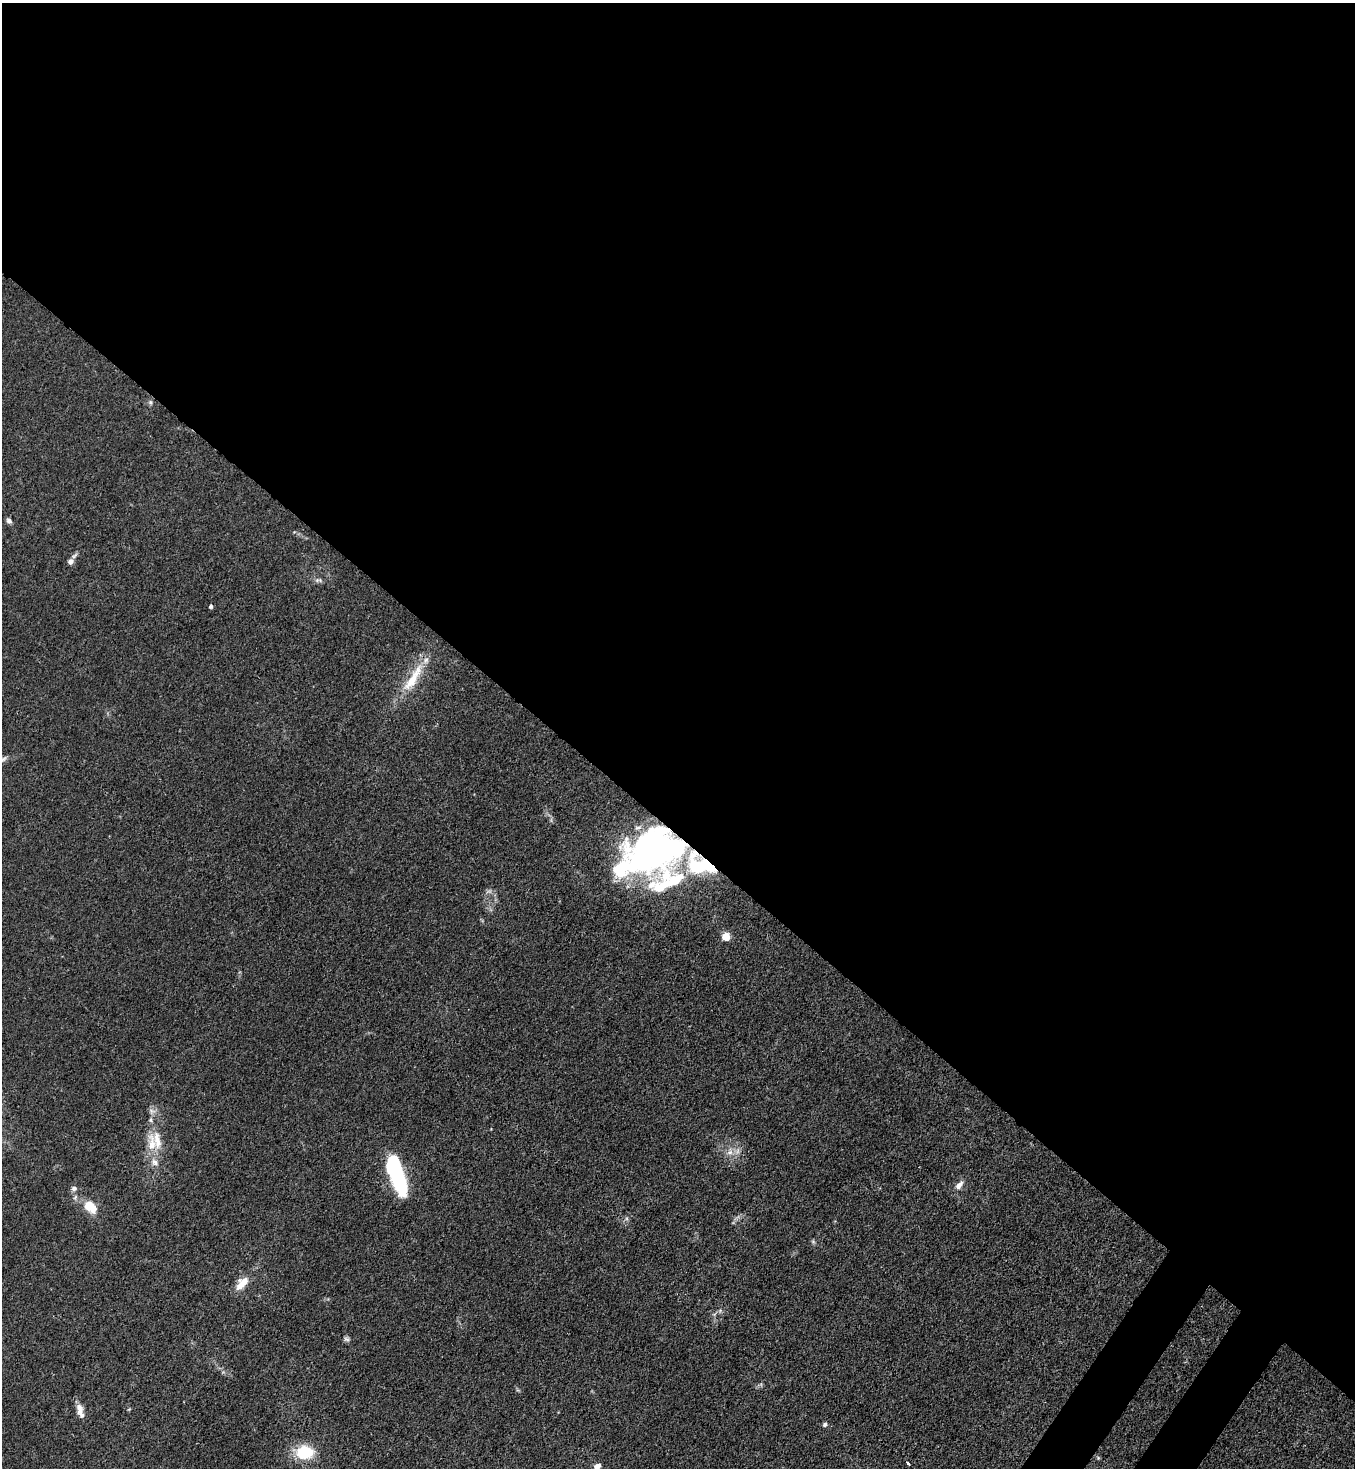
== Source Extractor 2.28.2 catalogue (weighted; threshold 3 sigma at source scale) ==
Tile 3 of 4 x 4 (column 3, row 1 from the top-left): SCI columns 2934-4286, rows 4459-5924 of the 6007 x 5984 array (HDU 1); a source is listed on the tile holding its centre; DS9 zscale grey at full resolution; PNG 1357 x 1470 px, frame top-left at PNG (2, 3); no overlay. Shown black and unused: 58% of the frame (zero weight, under 3 of 4 exposures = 7% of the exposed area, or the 3 px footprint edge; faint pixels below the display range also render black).
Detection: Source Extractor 2.28.2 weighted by HDU 2 'WHT'; one run over the whole footprint, this tile lists its part. Background 0.021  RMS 0.0028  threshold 0.0127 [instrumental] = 3 sigma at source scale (4.5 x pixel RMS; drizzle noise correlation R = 1.50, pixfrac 1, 0.05/0.05 arcsec/px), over >= 5 px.
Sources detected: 34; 1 too faint to see at this stretch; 6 inside a brighter object's white glare — not listed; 3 inside a brighter listed object's ellipse — not listed separately; the other 24 listed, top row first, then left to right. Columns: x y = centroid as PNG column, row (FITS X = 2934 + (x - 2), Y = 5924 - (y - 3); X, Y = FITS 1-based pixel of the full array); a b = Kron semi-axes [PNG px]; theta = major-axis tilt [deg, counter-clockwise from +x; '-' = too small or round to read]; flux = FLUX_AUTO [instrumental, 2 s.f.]
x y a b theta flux
150 402 6 5 - 0.54
9 521 7 5 -60 0.87
71 561 8 6 55 1.3
318 580 12 5 -1 0.88
211 606 4 4 - 0.65
413 678 50 12 57 9.2
650 851 51 33 10 110
696 867 30 19 -23 12
660 887 37 27 61 15
489 891 10 4 6 0.73
726 936 5 5 - 9.2
157 1140 32 11 -82 6.4
730 1152 8 6 42 1.2
397 1176 33 12 -75 31
959 1185 12 7 50 1.8
74 1188 8 6 -11 0.87
90 1206 13 9 -39 6.8
242 1283 19 9 51 4.1
346 1339 8 6 -17 0.64
79 1408 16 9 -80 2.1
825 1424 6 5 - 0.65
304 1452 17 14 -2 11
908 1463 4 3 - 1.2
597 1466 6 5 - 1.6
Overlapping masked pixels (flux is a lower limit): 2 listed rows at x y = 650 851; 696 867
Isophote crosses this tile's border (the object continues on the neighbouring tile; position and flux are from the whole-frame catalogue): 1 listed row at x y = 597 1466